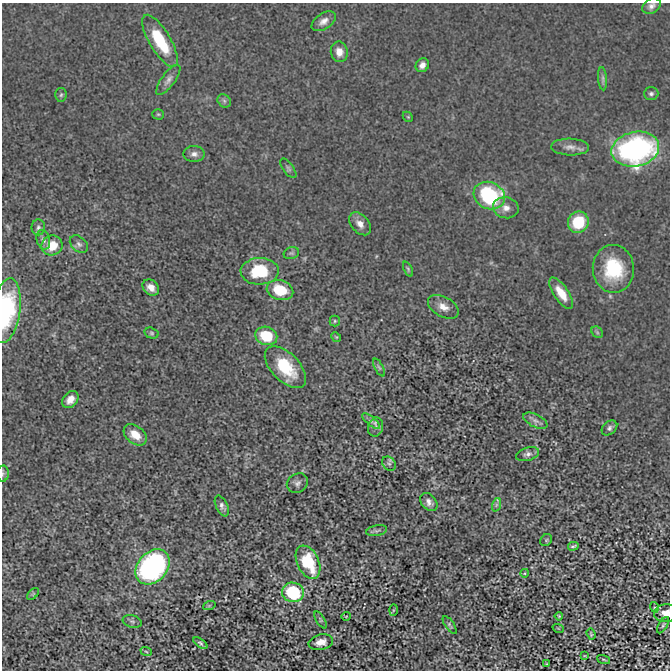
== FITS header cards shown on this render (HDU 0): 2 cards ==
NAXIS1  =                  668 / Axis length
NAXIS2  =                  668 / Axis length

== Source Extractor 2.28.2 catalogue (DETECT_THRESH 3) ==
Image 668 x 668 px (HDU 0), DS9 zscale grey, 1 PNG px = 1 image px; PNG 672 x 672 px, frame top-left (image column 1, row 668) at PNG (2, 3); each listed source drawn as its Kron ellipse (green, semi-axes under 4 px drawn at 4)
Background -1.57e-04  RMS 0.0034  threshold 0.0103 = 3 sigma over >= 5 px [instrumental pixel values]
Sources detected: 79; all 79 listed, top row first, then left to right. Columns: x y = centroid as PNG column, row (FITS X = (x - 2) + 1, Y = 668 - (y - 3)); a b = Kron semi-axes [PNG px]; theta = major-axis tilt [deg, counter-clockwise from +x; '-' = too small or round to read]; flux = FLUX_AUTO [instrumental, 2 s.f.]
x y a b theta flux
652 6 10 7 33 0.98
324 21 13 7 34 1.5
160 41 29 10 -59 11
339 52 10 8 -81 2.2
422 65 7 6 - 1.3
603 79 11 4 -85 0.68
168 80 18 6 54 1.3
651 94 7 6 - 0.57
61 95 7 6 - 0.46
224 101 7 6 - 0.53
158 114 6 5 - 0.34
408 117 6 4 -44 0.3
570 147 19 8 -2 1.8
635 149 24 17 12 59
194 154 10 8 -1 1.2
288 168 11 5 -53 0.58
489 196 16 13 -25 25
506 208 13 10 -13 1.9
578 222 11 10 - 9.4
360 224 13 8 -48 1.8
38 227 8 7 - 0.64
43 240 10 6 -74 0.85
79 244 10 7 -44 0.89
52 245 10 10 - 3.7
291 253 8 6 18 0.45
408 269 8 4 -66 0.37
613 269 24 20 -86 13
260 271 19 13 2 11
151 287 9 7 -43 1.8
280 290 13 9 -15 7.3
561 293 18 7 -55 3.7
443 307 17 10 -29 2.3
6 310 32 13 82 18
335 321 5 5 - 0.34
597 332 6 5 - 0.44
151 333 7 5 -16 0.43
266 336 11 9 -20 7.5
336 337 5 4 - 0.25
285 367 26 14 -46 9.8
379 367 10 4 -62 0.49
70 399 9 7 51 2.1
371 421 11 4 -40 0.78
535 421 13 6 -27 1.1
376 427 10 7 76 0.95
609 428 9 6 41 0.71
135 435 13 8 -39 3.4
528 454 12 6 16 0.95
389 464 8 6 -47 0.55
3 474 8 6 87 0.56
297 483 11 9 32 1
429 502 10 7 -48 1.2
496 505 7 4 72 0.5
222 506 11 6 -65 0.86
377 531 10 5 11 0.58
546 540 6 5 - 0.36
573 546 5 2 - 0.36
308 562 18 11 -65 10
153 567 20 14 48 56
525 573 4 3 - 0.21
293 592 11 9 -9 14
33 594 7 4 46 0.29
209 606 6 4 19 0.35
654 607 5 3 - 0.27
393 610 6 4 88 0.21
666 613 11 9 1 2.2
346 616 5 3 - 0.17
559 616 4 3 - 0.23
320 620 9 4 -59 0.34
132 621 10 6 -14 0.41
450 625 10 4 -56 0.49
663 625 9 3 58 0.35
558 628 6 3 -19 0.18
591 634 6 4 -71 0.32
321 642 12 7 13 2.1
200 643 8 4 -38 0.46
146 651 6 3 -21 0.27
585 656 3 2 - 0.18
603 659 7 3 -19 0.25
546 664 3 2 - 0.16
At the frame edge (FLAGS 8, measured only in part): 4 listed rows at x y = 652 6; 6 310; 3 474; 666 613